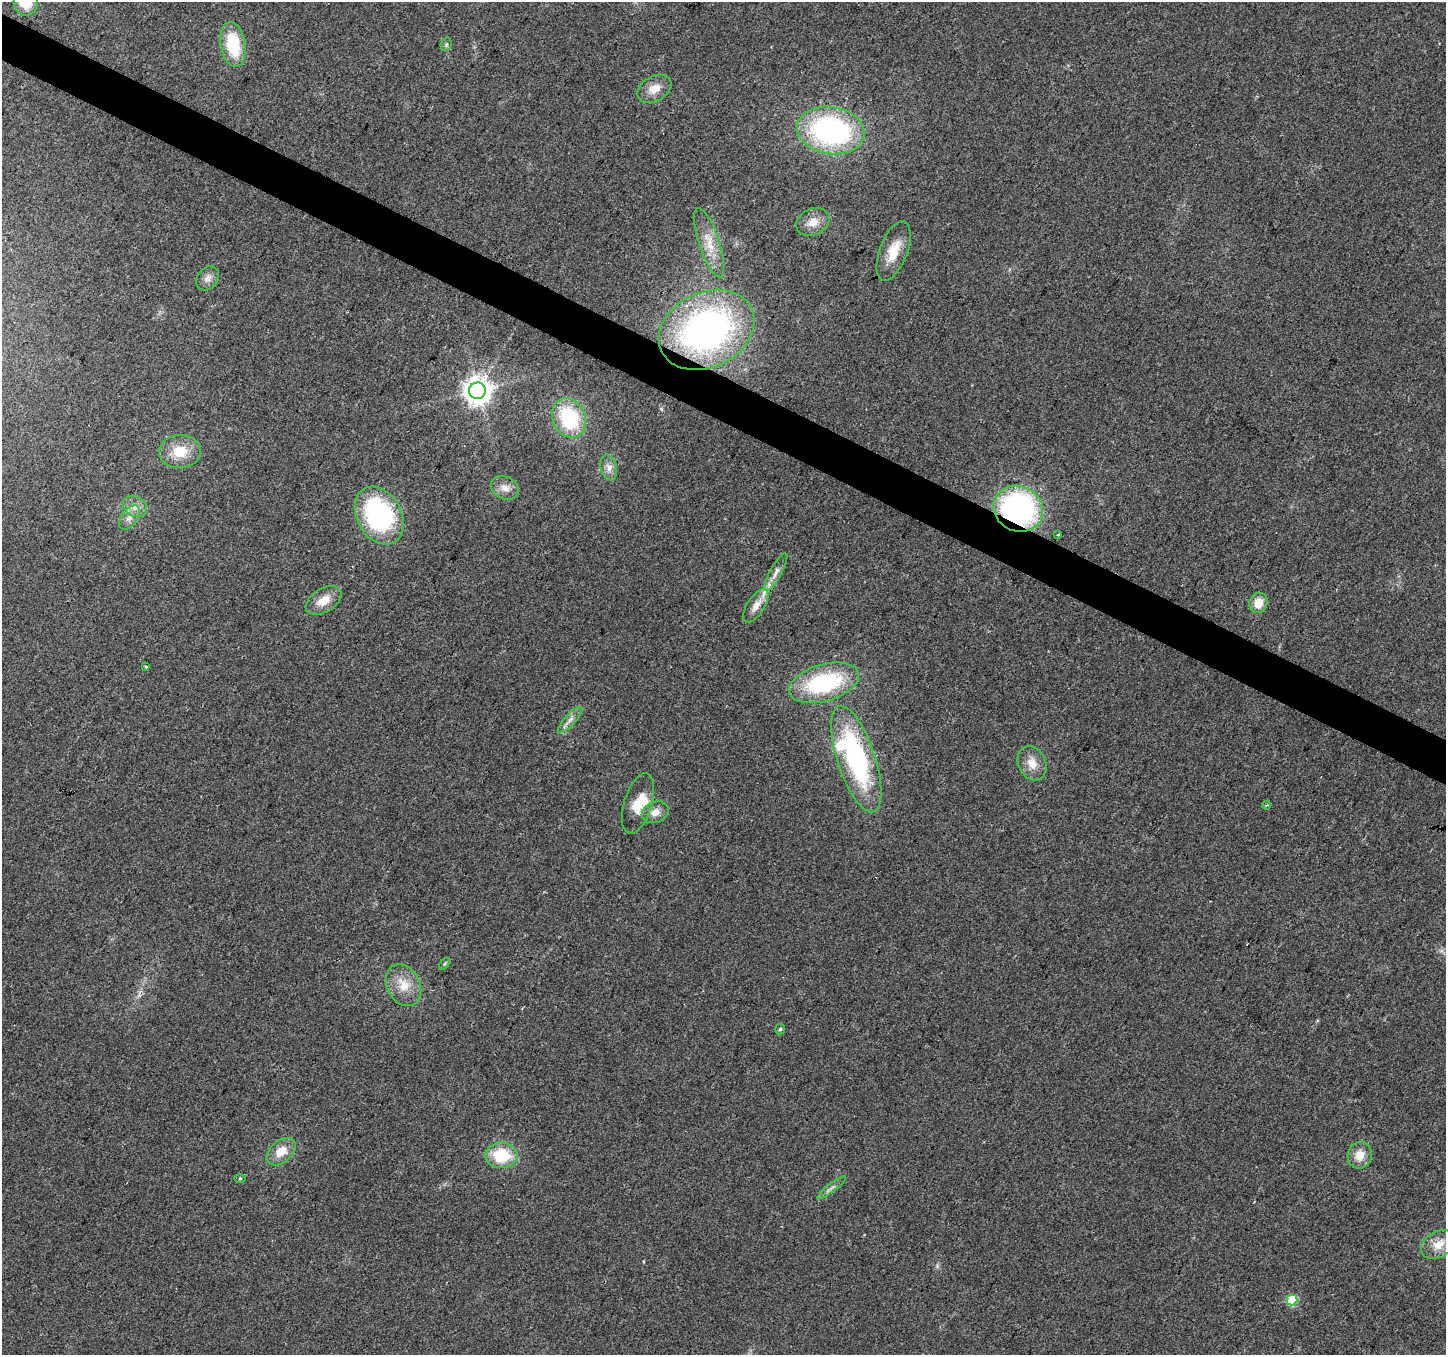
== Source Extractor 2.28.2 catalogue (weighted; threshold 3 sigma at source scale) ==
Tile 11 of 4 x 4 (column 3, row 3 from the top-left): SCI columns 2894-4337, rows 1618-2970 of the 5780 x 5874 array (HDU 1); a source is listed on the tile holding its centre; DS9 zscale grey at full resolution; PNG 1448 x 1357 px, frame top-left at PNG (2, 2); each listed source drawn as its Kron ellipse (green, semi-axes under 4 px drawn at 4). Shown black and unused: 3% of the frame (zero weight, under 2 of 3 exposures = <1% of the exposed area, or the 3 px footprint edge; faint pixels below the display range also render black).
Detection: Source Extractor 2.28.2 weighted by HDU 2 'WHT'; one run over the whole footprint, this tile lists its part. Background 0.0665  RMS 0.0074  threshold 0.0331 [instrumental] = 3 sigma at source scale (4.5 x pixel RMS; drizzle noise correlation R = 1.50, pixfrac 1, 0.0396/0.0396 arcsec/px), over >= 5 px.
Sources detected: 46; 1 cosmic-ray / hot-pixel residue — neither listed nor drawn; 3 inside a brighter listed object's ellipse — not listed separately; the other 42 listed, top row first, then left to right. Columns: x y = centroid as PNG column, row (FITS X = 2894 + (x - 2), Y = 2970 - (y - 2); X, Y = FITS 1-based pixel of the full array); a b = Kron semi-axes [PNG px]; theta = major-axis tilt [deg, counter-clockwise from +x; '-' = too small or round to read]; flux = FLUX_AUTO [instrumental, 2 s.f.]
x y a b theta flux
26 2 14 12 81 20
233 44 23 12 -81 36
446 44 7 5 70 1.6
654 89 18 12 30 10
831 130 34 23 -9 150
813 222 17 13 25 8.6
709 243 36 10 -72 15
894 251 31 14 69 17
208 278 13 10 52 4.6
707 330 50 37 26 250
477 391 8 8 - 860
569 418 20 16 -66 49
180 452 21 16 2 18
609 467 13 8 -75 4.8
505 488 14 11 -26 6.5
135 506 13 10 -33 6.3
1018 509 25 22 -24 160
379 515 31 22 -61 110
129 518 14 8 54 5.2
1058 535 3 2 - 0.97
776 572 21 6 62 5.3
324 601 20 11 32 11
1258 603 10 9 - 11
756 606 19 9 57 7.5
146 667 3 3 - 0.96
824 683 36 18 16 78
570 720 17 5 47 4
856 759 56 19 -72 120
1032 763 18 13 -64 9.9
638 804 31 14 73 16
1267 805 4 3 - 1.1
655 812 14 10 23 6.8
445 964 7 4 45 1
403 985 22 16 -62 15
780 1029 5 5 - 1.2
281 1152 17 11 41 12
501 1155 16 13 -1 31
1360 1155 13 12 - 9.9
240 1179 5 3 - 0.79
832 1187 18 4 37 3
1438 1245 18 13 29 11
1292 1300 5 5 - 40
Overlapping masked pixels (flux is a lower limit): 1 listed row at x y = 1018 509
Isophote crosses this tile's border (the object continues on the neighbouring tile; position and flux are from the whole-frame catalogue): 1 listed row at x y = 26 2